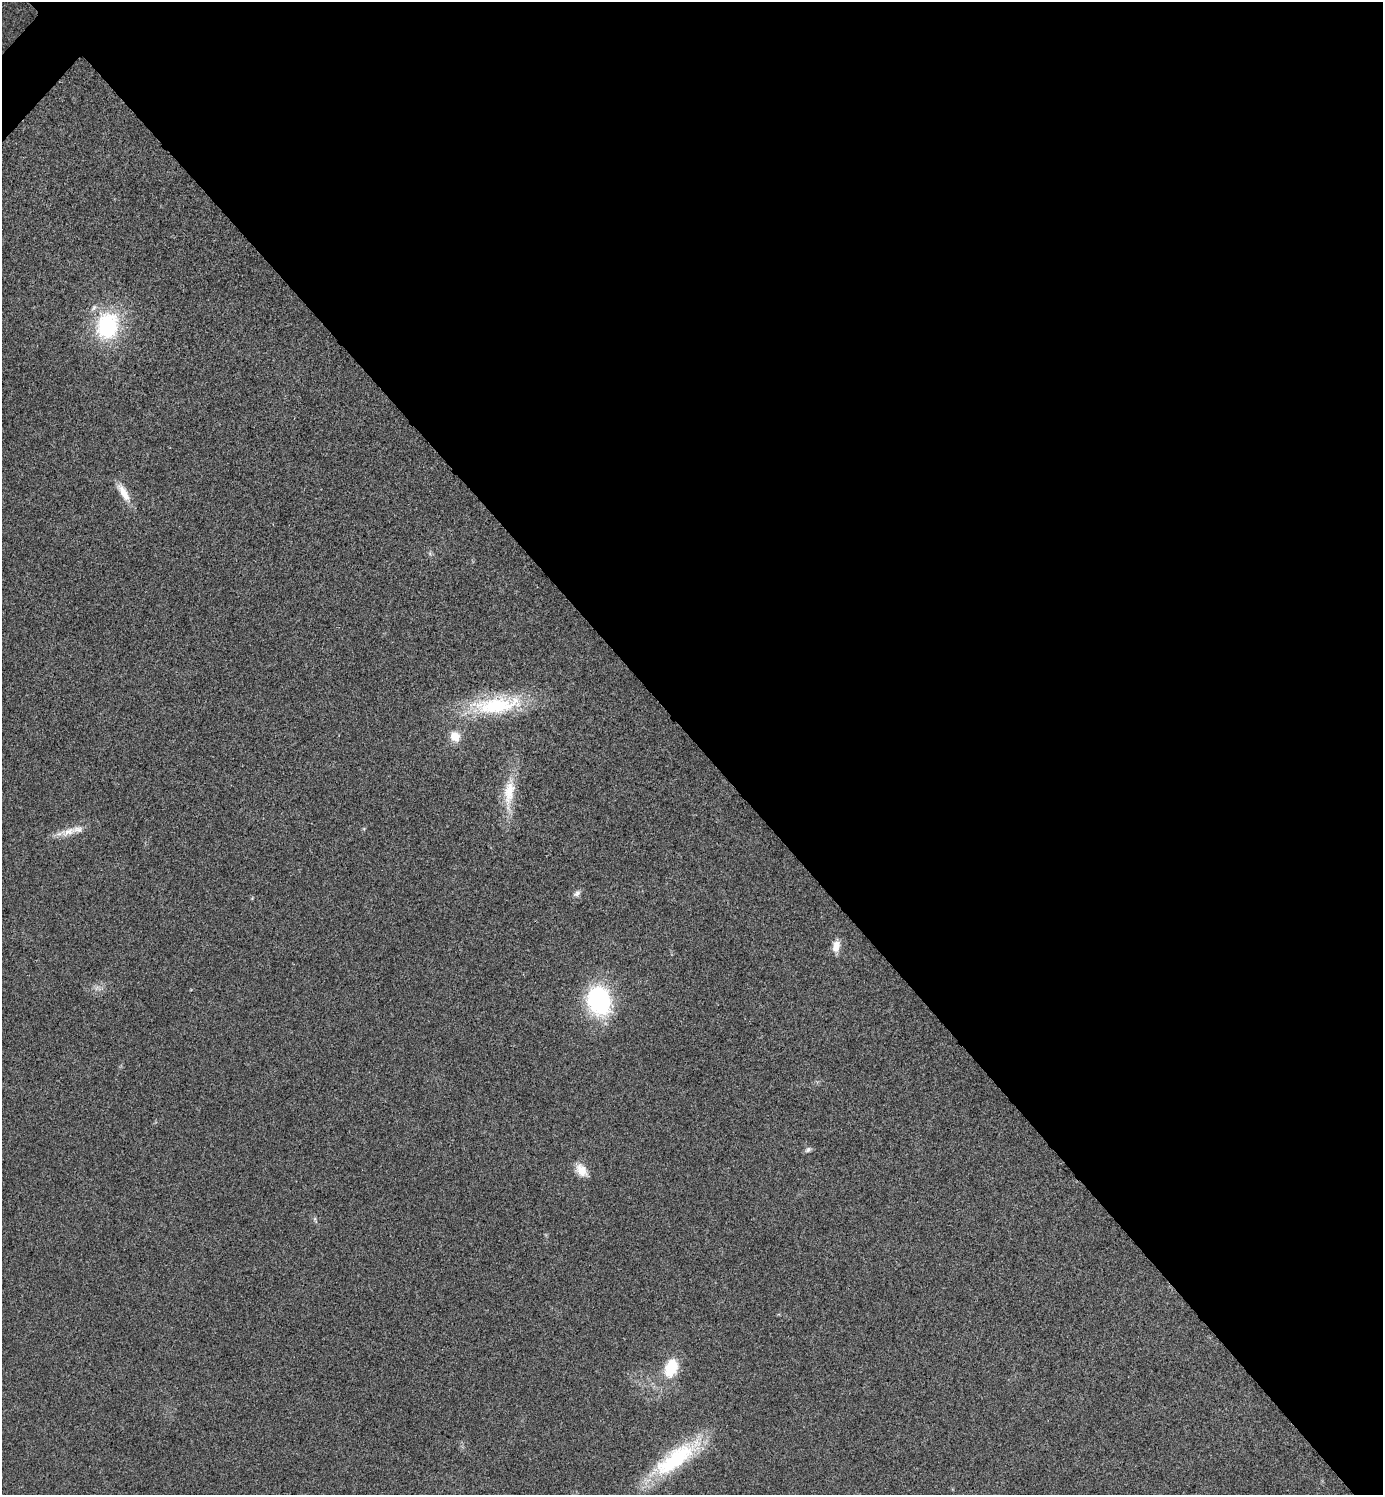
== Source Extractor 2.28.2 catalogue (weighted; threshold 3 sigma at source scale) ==
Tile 8 of 4 x 4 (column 4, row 2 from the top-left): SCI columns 4303-5683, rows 2995-4487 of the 5984 x 5984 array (HDU 1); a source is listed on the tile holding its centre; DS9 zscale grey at full resolution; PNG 1385 x 1497 px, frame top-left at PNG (2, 2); no overlay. Shown black and unused: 50% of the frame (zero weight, under 3 of 4 exposures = <1% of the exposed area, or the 3 px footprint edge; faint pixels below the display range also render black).
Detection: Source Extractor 2.28.2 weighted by HDU 2 'WHT'; one run over the whole footprint, this tile lists its part. Background 0.0208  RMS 0.0056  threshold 0.0253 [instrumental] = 3 sigma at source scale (4.5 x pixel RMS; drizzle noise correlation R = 1.50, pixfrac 1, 0.05/0.05 arcsec/px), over >= 5 px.
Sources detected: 16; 1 inside a brighter listed object's ellipse — not listed separately; the other 15 listed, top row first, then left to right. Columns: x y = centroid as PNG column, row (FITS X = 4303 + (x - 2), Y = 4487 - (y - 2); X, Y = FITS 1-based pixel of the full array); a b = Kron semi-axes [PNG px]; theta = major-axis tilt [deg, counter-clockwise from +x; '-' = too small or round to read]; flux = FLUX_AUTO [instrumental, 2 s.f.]
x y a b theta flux
107 326 30 24 81 55
123 493 28 9 -59 8.3
496 705 71 23 6 50
455 736 12 10 -61 8.5
509 793 51 14 85 20
69 831 26 10 17 8.4
577 893 11 7 42 2.3
836 946 16 9 78 5.9
97 988 9 7 -14 2.5
599 1001 26 20 -74 80
808 1150 9 6 26 1.5
581 1170 18 12 -51 7.2
315 1220 11 4 -67 1.3
671 1368 27 17 70 18
676 1458 72 20 36 53